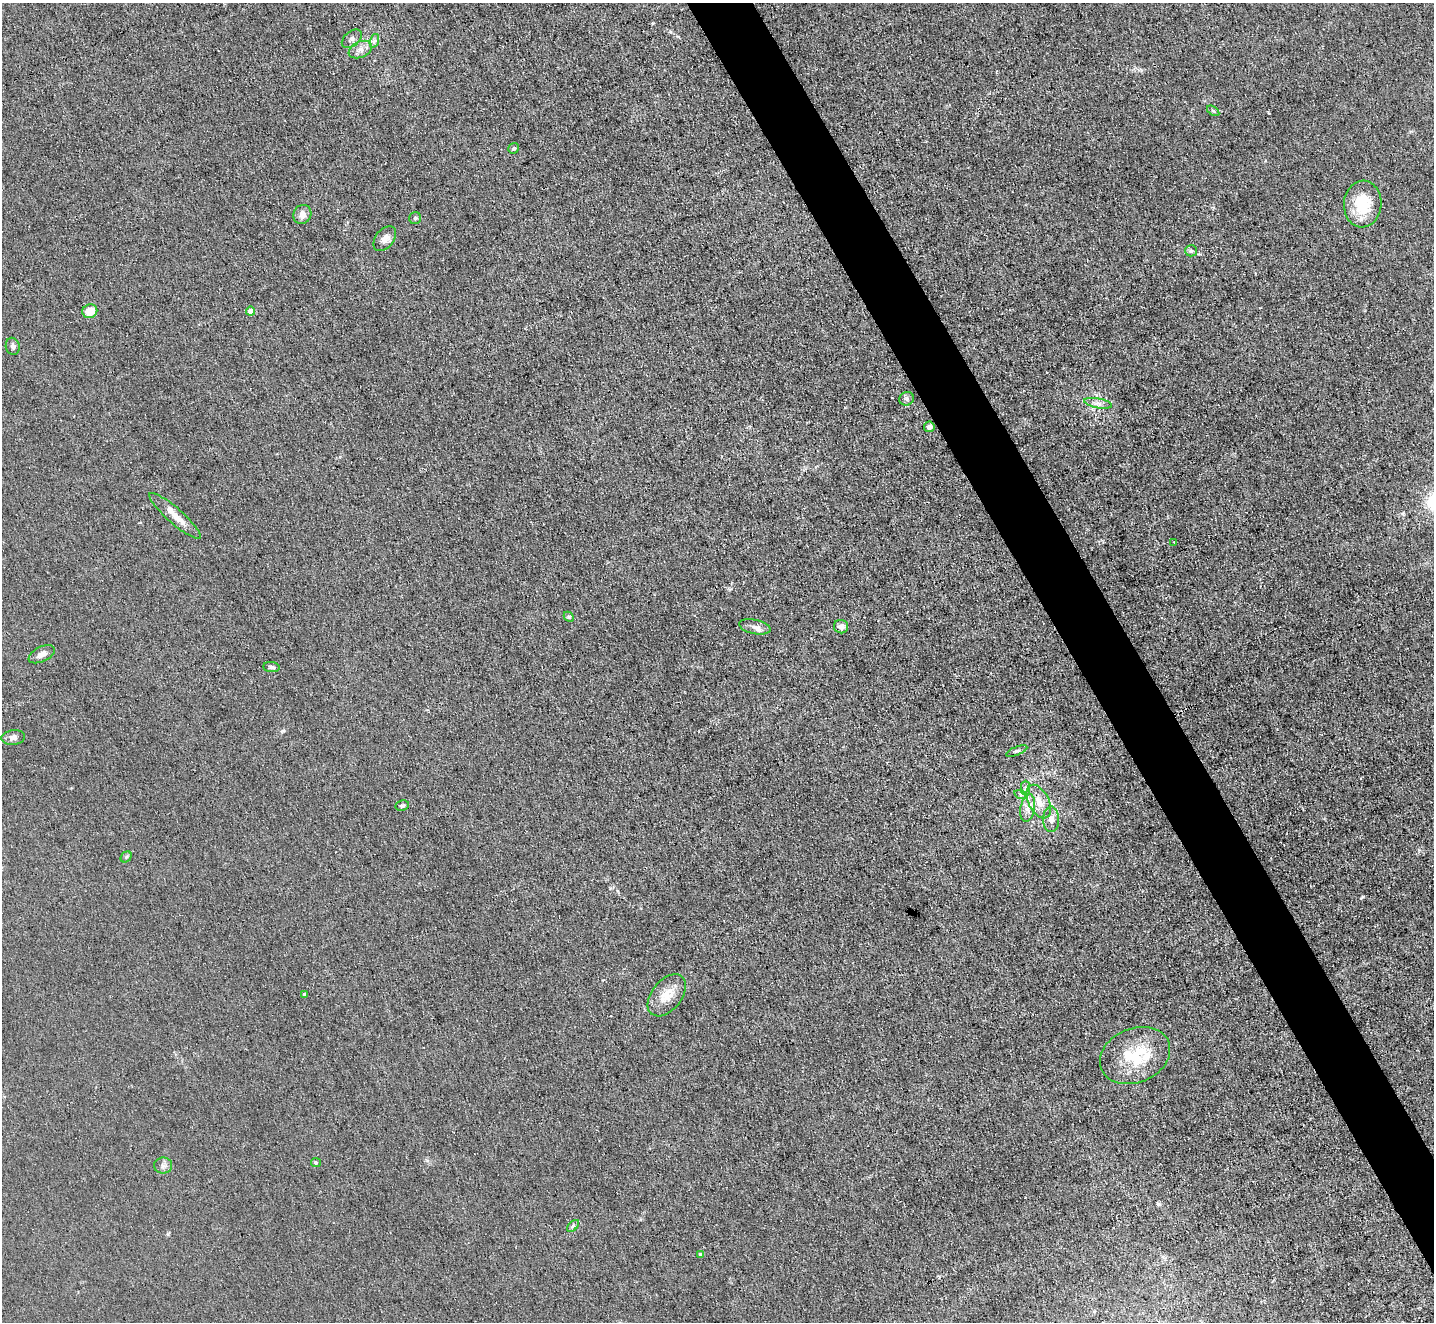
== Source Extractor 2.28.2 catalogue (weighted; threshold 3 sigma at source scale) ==
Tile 6 of 4 x 4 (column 2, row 2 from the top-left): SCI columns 1433-2864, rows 2791-4110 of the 5729 x 5718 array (HDU 1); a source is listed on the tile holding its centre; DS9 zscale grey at full resolution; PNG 1436 x 1324 px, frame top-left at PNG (2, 3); each listed source drawn as its Kron ellipse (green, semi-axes under 4 px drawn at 4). Shown black and unused: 4% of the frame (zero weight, under 3 of 4 exposures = <1% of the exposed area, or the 3 px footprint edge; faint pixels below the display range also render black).
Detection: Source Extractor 2.28.2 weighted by HDU 2 'WHT'; one run over the whole footprint, this tile lists its part. Background 0.0461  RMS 0.007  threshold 0.0315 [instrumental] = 3 sigma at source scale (4.5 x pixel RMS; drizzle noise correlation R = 1.50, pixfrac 1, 0.05/0.05 arcsec/px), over >= 5 px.
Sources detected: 41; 2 inside a brighter listed object's ellipse — not listed separately; the other 39 listed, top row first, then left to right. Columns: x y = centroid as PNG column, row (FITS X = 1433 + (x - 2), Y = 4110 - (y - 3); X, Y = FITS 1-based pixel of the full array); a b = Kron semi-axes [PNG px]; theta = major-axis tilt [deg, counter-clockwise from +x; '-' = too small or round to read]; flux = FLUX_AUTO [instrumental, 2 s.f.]
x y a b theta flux
352 39 11 7 39 2.7
374 41 7 4 71 1.4
360 49 12 8 24 4.4
1213 111 7 3 -36 0.93
514 148 5 5 - 1.4
1363 204 23 19 86 27
302 214 10 9 - 4.6
415 218 6 6 - 1.2
385 239 14 9 50 4.4
1191 251 6 5 - 1.4
90 311 7 7 - 12
250 311 4 4 - 7.3
13 346 8 7 - 2.2
906 399 7 6 - 1.8
1098 403 14 5 -11 3.3
929 427 5 5 - 3
175 516 33 7 -41 9
1174 542 3 3 - 0.5
569 617 6 4 -45 0.93
755 627 16 7 -12 4.2
841 627 7 6 - 3.6
42 654 14 7 26 4.2
272 667 8 5 -8 1.4
13 738 12 7 6 3.2
1017 751 11 3 22 1.5
1025 788 7 4 90 1.9
1021 795 7 4 -19 1.5
1039 802 18 10 -63 10
402 806 7 5 10 1.6
1028 808 14 7 79 5.3
1051 819 13 8 -89 4.4
126 857 6 5 - 1.1
304 994 4 3 - 1.3
667 995 24 15 52 12
1135 1055 36 27 23 35
316 1163 5 4 - 0.86
163 1166 9 8 - 2.7
573 1226 7 4 45 1.3
701 1254 4 4 - 2.1